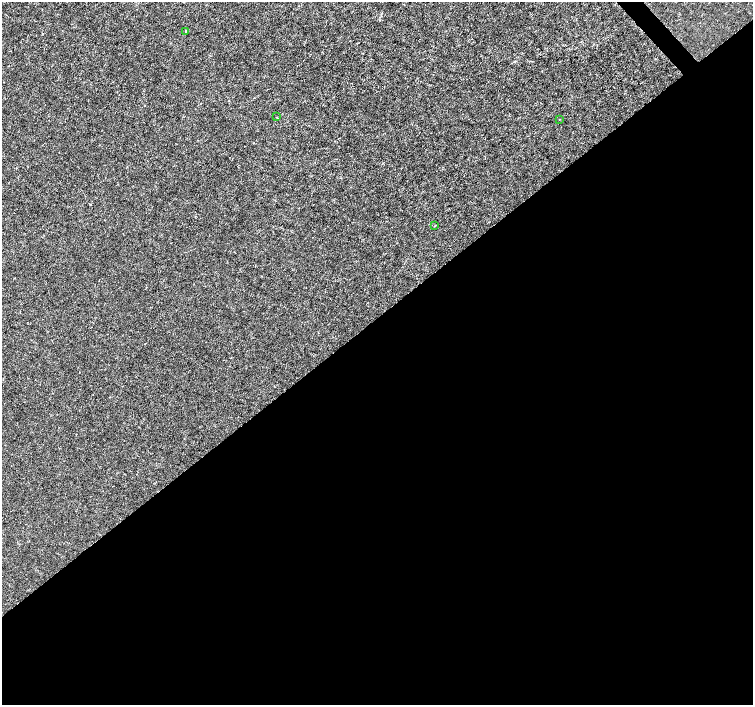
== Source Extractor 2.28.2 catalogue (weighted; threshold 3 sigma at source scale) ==
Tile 15 of 4 x 4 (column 3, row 4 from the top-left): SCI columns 3009-4509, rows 210-1614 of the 6011 x 5972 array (HDU 1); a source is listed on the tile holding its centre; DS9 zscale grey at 2 x 2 block average (1 PNG px = mean of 2 x 2 image px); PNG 755 x 707 px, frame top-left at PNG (2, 2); each listed source drawn as its Kron ellipse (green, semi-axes under 4 px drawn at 4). Shown black and unused: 55% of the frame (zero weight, under 3 of 4 exposures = <1% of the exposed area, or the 3 px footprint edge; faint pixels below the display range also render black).
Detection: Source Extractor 2.28.2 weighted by HDU 2 'WHT'; one run over the whole footprint, this tile lists its part. Background -2.35e-04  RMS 0.0012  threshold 0.00539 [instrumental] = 3 sigma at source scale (4.5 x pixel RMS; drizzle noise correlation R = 1.50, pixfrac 1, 0.0396/0.0396 arcsec/px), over >= 5 px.
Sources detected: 4; all 4 listed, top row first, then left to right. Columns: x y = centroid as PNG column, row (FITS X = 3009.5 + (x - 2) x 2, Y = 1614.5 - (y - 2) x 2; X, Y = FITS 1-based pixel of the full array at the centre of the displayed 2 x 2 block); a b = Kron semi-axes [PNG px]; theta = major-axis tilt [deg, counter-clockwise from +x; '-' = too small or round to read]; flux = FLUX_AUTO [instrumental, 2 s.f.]
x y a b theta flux
186 31 2 2 - 0.27
276 117 3 2 - 0.12
559 119 2 2 - 0.12
435 226 3 2 - 0.11